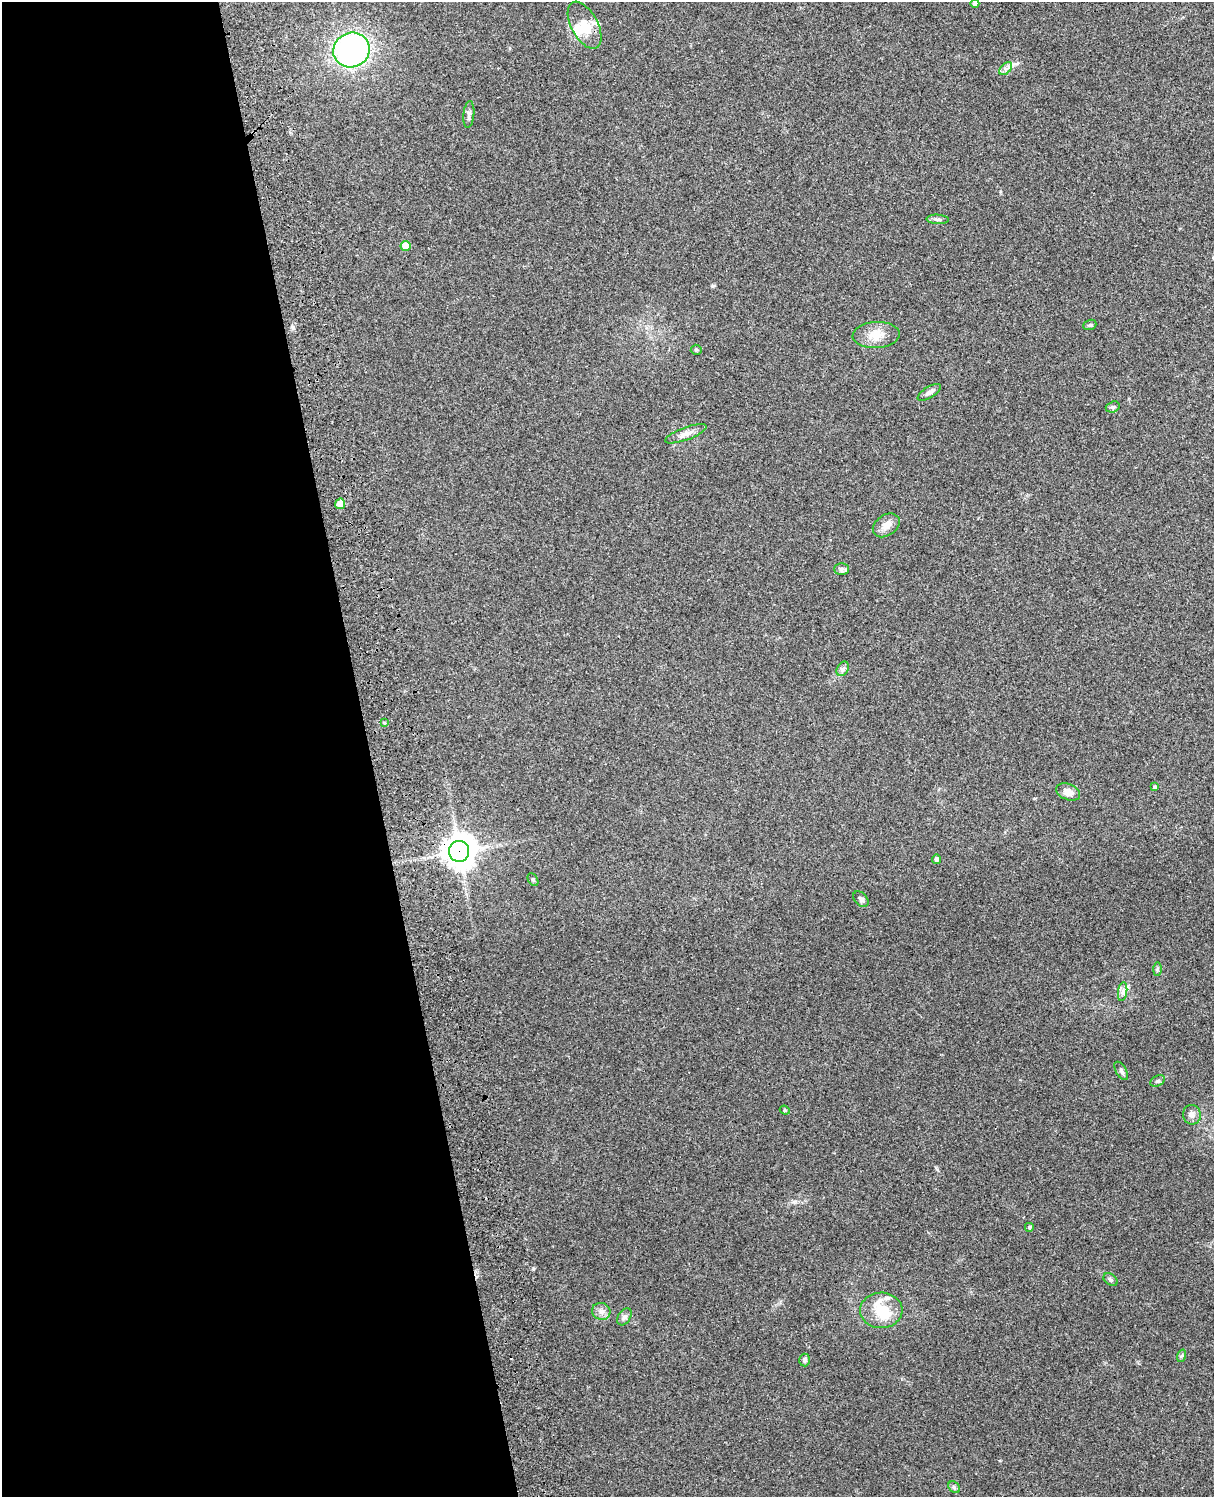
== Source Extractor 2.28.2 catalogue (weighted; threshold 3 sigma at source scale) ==
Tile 5 of 4 x 3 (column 1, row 2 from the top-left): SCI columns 119-1330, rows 1660-3154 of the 5088 x 4928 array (HDU 1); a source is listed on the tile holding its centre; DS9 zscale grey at full resolution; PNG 1216 x 1499 px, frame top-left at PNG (2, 2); each listed source drawn as its Kron ellipse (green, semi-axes under 4 px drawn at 4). Shown black and unused: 30% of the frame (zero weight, under 3 of 4 exposures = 6% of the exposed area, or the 3 px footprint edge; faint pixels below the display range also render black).
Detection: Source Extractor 2.28.2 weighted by HDU 2 'WHT'; one run over the whole footprint, this tile lists its part. Background 0.258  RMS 0.009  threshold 0.0404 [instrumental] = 3 sigma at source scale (4.5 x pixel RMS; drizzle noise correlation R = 1.50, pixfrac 1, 0.05/0.05 arcsec/px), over >= 5 px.
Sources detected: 42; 1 inside a brighter object's white glare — neither listed nor drawn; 3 inside a brighter listed object's ellipse — not listed separately; the other 38 listed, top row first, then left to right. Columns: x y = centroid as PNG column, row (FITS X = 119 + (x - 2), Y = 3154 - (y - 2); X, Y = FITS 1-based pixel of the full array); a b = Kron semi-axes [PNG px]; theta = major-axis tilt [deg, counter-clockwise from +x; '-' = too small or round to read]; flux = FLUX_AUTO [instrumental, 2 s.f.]
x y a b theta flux
975 4 4 4 - 2.3
585 25 26 13 -62 16
351 50 18 17 - 210
1006 69 8 5 45 2.6
469 114 13 5 84 2.9
938 219 11 4 -3 2.3
406 246 5 5 - 15
1090 325 7 5 20 1.3
876 335 23 13 4 14
696 350 5 5 - 1.2
929 392 13 5 31 3.7
1113 407 7 5 19 1.8
686 434 22 6 20 6.4
340 504 5 5 - 9.8
886 525 15 10 34 6.8
841 569 7 6 - 2.5
843 669 8 5 60 2.2
384 723 4 3 - 0.8
1155 787 4 4 - 1.9
1068 792 13 8 -22 7.2
459 851 10 10 - 1400
936 859 4 4 - 2.9
533 879 7 4 -63 1.5
861 899 9 6 -48 2.5
1157 969 7 4 89 1.5
1123 992 9 4 81 2.9
1121 1071 10 5 -59 2.2
1158 1081 8 5 26 1.8
785 1110 5 4 - 1.2
1192 1115 10 9 - 4.1
1029 1227 4 4 - 1.7
1111 1280 8 5 -39 1.9
881 1310 21 17 1 24
601 1311 9 8 - 4.7
624 1317 9 6 57 2.9
1181 1356 6 4 70 1.5
805 1360 6 5 - 2.1
954 1487 6 5 - 1.7
Overlapping masked pixels (flux is a lower limit): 1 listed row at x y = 459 851
Unlisted compact peaks at least as high as the median listed source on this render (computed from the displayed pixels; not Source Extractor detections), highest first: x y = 533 1269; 293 328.